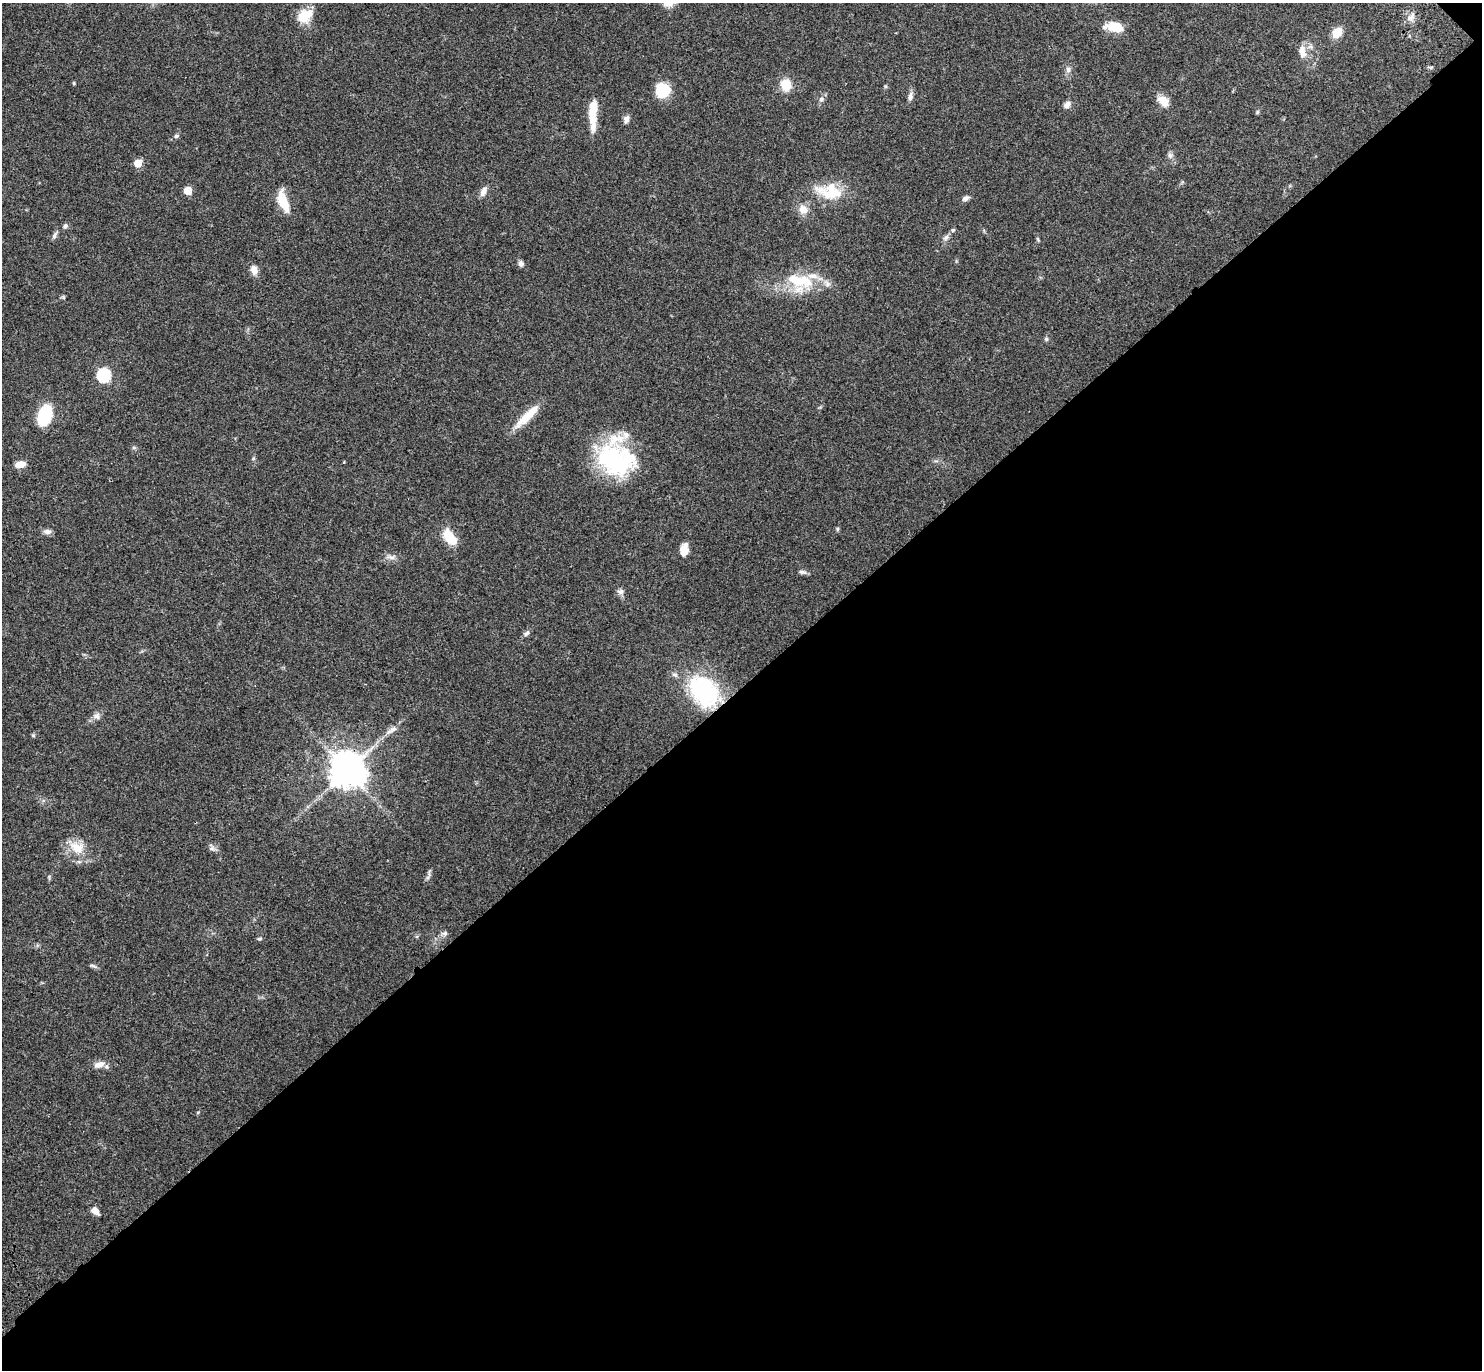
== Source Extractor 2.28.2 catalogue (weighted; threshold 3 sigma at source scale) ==
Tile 12 of 4 x 4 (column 4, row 3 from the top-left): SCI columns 4537-6016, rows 1615-2982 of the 6116 x 6106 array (HDU 1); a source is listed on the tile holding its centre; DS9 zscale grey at full resolution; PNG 1484 x 1372 px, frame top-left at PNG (2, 3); no overlay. Shown black and unused: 50% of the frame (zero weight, under 3 of 4 exposures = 6% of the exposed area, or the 3 px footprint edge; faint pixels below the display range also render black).
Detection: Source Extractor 2.28.2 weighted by HDU 2 'WHT'; one run over the whole footprint, this tile lists its part. Background 0.0515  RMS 0.0053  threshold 0.0238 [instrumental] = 3 sigma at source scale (4.5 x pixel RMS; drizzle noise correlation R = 1.50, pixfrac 1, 0.05/0.05 arcsec/px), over >= 5 px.
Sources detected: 70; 1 inside a brighter object's white glare — not listed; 7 inside a brighter listed object's ellipse — not listed separately; the other 62 listed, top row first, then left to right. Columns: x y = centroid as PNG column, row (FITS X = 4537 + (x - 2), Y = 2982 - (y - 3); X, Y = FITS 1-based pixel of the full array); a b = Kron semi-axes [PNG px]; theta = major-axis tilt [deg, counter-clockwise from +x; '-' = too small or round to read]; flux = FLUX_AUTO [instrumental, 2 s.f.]
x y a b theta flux
305 16 19 13 36 11
1411 17 16 7 43 2.8
1116 27 19 10 -10 9.9
1337 33 11 8 53 7.7
1302 52 18 9 -80 4.7
1068 69 9 6 75 1.6
74 83 4 4 - 0.52
786 85 10 9 - 11
663 90 15 14 - 15
910 97 11 7 78 2.1
821 99 7 6 - 1.6
1163 101 15 10 -42 5.6
1067 104 10 7 40 2.4
593 111 32 10 86 9.8
1257 112 6 4 49 0.67
626 119 11 6 73 2.1
176 136 6 5 - 1
1170 155 8 6 -88 1.5
138 163 5 5 - 12
188 191 5 5 - 12
483 191 13 7 64 2.8
833 193 34 15 4 14
965 198 10 6 29 1.7
283 201 27 10 -70 11
803 209 12 11 - 4.7
65 226 7 5 65 1.2
953 230 6 5 - 0.83
54 235 11 5 66 1.4
946 237 10 6 40 1.8
1038 239 7 3 -81 0.72
521 264 7 6 - 1.7
254 270 13 9 -81 3.1
800 281 45 17 -12 23
63 297 6 4 -71 0.61
1046 339 6 5 - 0.81
104 375 7 6 - 60
44 415 18 10 72 31
527 416 40 9 44 11
614 460 42 32 -33 58
20 464 11 7 10 4.9
837 529 6 4 89 0.66
47 531 11 6 -1 2.1
449 537 18 10 -54 13
684 550 11 7 80 7
391 557 11 6 -10 2.2
802 572 11 5 -7 1.4
620 592 8 7 - 1.8
526 633 9 6 41 1.5
704 691 37 27 -52 53
97 716 9 8 - 2.1
393 729 14 7 34 3
33 735 6 4 -2 0.64
347 770 11 11 - 960
77 848 21 15 -25 9.9
211 848 8 6 0 1.5
49 877 6 4 58 0.66
444 933 9 7 11 1.5
259 939 6 4 1 0.66
93 966 11 4 -25 1
99 1064 15 8 17 3.9
198 1112 5 3 - 0.53
95 1211 11 7 -46 3.2
Overlapping masked pixels (flux is a lower limit): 1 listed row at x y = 704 691